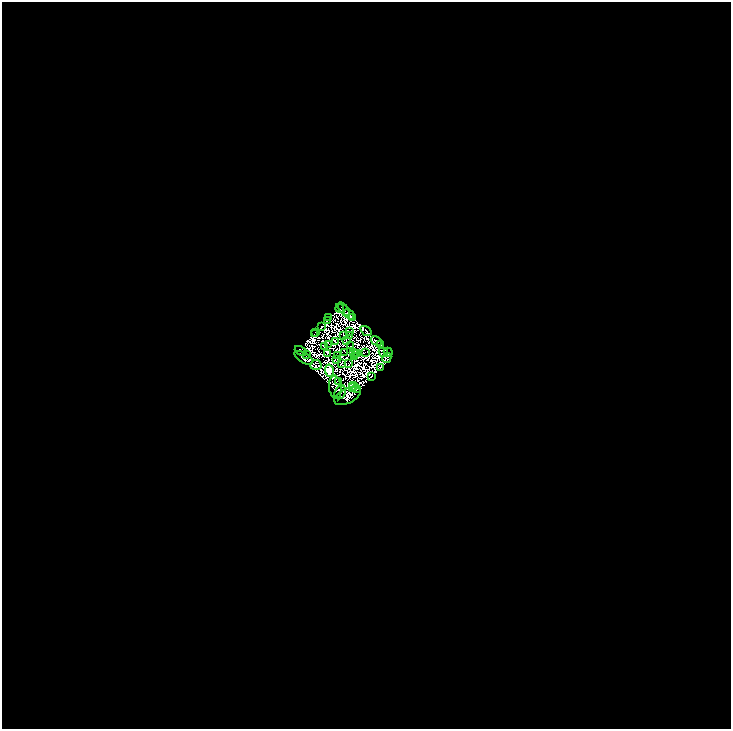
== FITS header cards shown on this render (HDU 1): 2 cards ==
NAXIS1  =                 1457
NAXIS2  =                 1454

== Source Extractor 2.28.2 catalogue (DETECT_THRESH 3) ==
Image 1457 x 1454 px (HDU 1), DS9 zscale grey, zoomed out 1/2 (1 PNG px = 2 x 2 image px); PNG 733 x 731 px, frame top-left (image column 1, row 1454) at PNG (2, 2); each listed source drawn as its Kron ellipse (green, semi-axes under 4 px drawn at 4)
Background -0.51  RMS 5.2e-05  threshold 1.56e-04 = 3 sigma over >= 5 px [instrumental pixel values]
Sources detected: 201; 153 cannot appear on this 1/2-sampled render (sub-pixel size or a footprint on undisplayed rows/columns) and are neither listed nor drawn; the other 48 listed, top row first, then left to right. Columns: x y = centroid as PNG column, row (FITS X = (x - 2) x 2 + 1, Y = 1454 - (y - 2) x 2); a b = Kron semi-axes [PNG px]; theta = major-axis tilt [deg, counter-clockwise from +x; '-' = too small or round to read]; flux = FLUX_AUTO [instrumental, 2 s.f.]
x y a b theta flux
340 308 4 1 - 4.4
344 309 8 3 -52 8.6
349 314 6 2 -53 32
352 317 3 1 - 15
329 318 2 1 - 2
327 320 2 1 - 0.25
322 326 2 2 - 8.9
366 331 6 3 -35 22
315 332 3 1 - 3.8
350 332 2 1 - 2.8
314 334 2 1 - 1.9
343 335 2 1 - 0.21
350 336 2 1 - 2.8
346 341 4 1 - 3.3
376 341 6 2 -31 1.3
335 342 3 1 - 2
329 344 2 1 - 1.2
381 344 2 1 - 2.2
351 346 2 1 - 0.59
325 347 2 1 - 1.4
301 351 6 3 -27 5.8
345 352 2 1 - 1.1
365 352 2 1 - 3.3
383 352 5 2 - 64
388 352 4 2 - 11
327 353 2 1 - 0.58
354 353 2 1 - 2
356 353 2 1 - 0.99
307 354 2 1 - 1.2
358 354 2 1 - 0.73
338 356 2 1 - 2.8
354 357 2 1 - 2.7
304 358 10 5 -31 27
387 358 5 4 - 22
337 360 2 1 - 1.3
341 363 2 2 - 0.65
349 364 2 1 - 1.5
316 365 6 5 - 83
380 367 4 2 - 7.5
329 370 6 4 -80 2000
371 377 3 2 - 22
339 382 2 1 - 2.2
353 386 4 2 - 0.97
335 387 11 6 -85 15
352 388 2 1 - 1.5
356 389 2 2 - 2.6
340 392 7 5 65 4.5
348 396 14 7 27 2.9
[153 sub-pixel or undisplayed-footprint detections neither listed nor drawn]